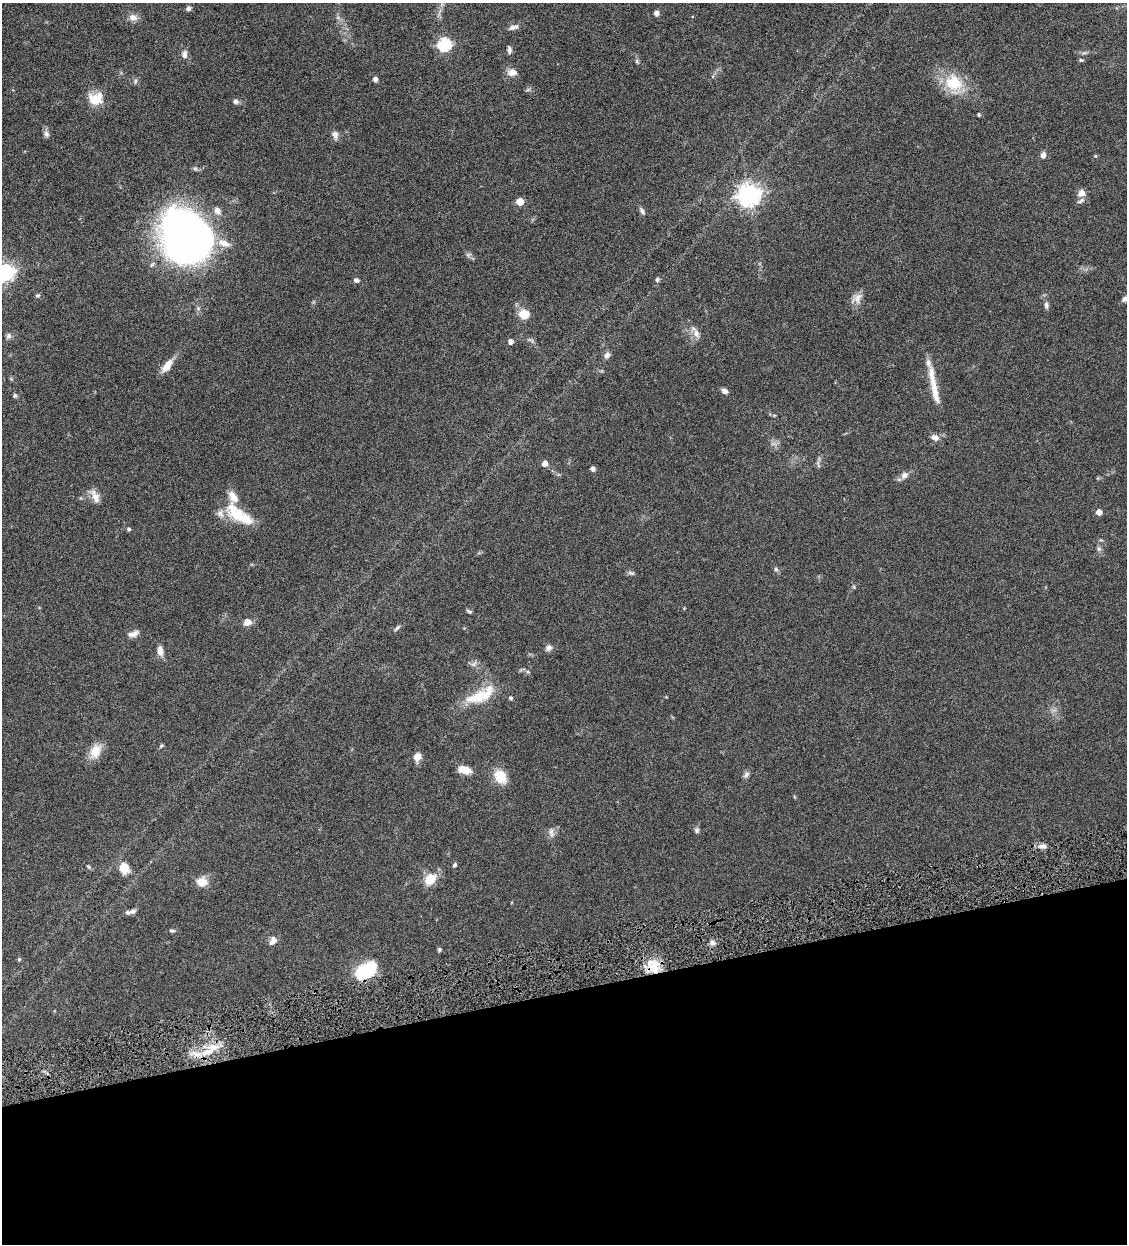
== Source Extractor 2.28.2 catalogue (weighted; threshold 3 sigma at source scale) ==
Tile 14 of 4 x 4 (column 2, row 4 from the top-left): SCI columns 1389-2513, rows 3-1244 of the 4911 x 4971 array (HDU 1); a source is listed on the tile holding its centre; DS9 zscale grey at full resolution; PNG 1129 x 1246 px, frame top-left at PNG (2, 3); no overlay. Shown black and unused: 20% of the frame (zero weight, under 4 of 8 exposures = <1% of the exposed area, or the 3 px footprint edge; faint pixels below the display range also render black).
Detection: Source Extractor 2.28.2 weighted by HDU 2 'WHT'; one run over the whole footprint, this tile lists its part. Background 0.0442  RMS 0.0037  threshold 0.0153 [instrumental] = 3 sigma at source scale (4.09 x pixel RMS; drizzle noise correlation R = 1.36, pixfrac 0.8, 0.05/0.05 arcsec/px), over >= 5 px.
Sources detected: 99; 2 too faint to see at this stretch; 1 inside a brighter object's white glare — not listed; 9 inside a brighter listed object's ellipse — not listed separately; the other 87 listed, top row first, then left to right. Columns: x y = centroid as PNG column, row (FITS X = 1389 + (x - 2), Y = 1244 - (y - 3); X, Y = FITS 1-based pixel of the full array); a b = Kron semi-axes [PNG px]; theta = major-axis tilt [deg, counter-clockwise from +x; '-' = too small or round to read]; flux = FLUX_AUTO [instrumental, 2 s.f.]
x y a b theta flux
188 8 7 7 - 0.89
656 13 7 6 - 1.1
133 17 12 9 -17 2.1
513 27 11 7 22 1.5
444 44 6 6 - 46
509 49 10 5 -85 0.99
1084 53 7 4 18 0.63
184 54 10 7 -89 1.7
1081 60 6 4 -2 0.54
637 61 7 4 -89 0.55
512 72 13 10 -2 2.4
375 79 5 5 - 1.2
135 81 7 4 89 0.62
954 83 28 22 -56 12
96 99 18 15 14 6.8
236 101 8 6 -6 0.96
979 115 4 4 - 0.44
46 134 9 7 -75 1.2
335 135 12 8 -77 1.5
1043 155 7 6 - 1.5
1095 156 5 4 - 0.39
1081 193 10 9 - 2.2
749 195 8 7 - 250
520 202 5 5 - 8.8
642 211 10 5 -60 1
189 237 50 43 -47 180
5 272 7 7 - 140
356 280 7 5 -15 0.96
657 280 6 5 - 0.77
38 295 6 5 - 0.58
857 298 18 10 42 2.7
1125 299 9 6 34 1.4
1046 305 9 5 -85 1.1
524 315 11 10 - 5.2
696 334 15 8 -64 2.3
8 336 9 7 75 1
510 342 4 4 - 2
607 355 8 7 - 1.4
167 366 18 8 53 3.7
725 391 8 5 -34 1.3
935 392 38 9 -78 5.9
15 395 6 5 - 0.63
935 437 10 7 -17 2
545 463 5 5 - 2.1
818 466 5 5 - 0.5
593 469 6 6 - 0.84
904 475 11 8 38 1.8
95 496 20 9 -63 2.9
1099 512 4 4 - 2.9
239 515 40 14 -35 13
129 529 5 4 - 0.64
1099 549 7 6 - 0.9
776 569 6 5 - 0.65
631 573 10 4 -18 0.72
854 587 6 3 -72 0.38
469 611 7 4 -28 0.62
247 622 10 8 26 2.4
397 628 11 4 47 0.77
133 634 14 7 15 1.9
548 648 8 7 - 1.4
160 651 10 6 -81 2.6
474 664 9 6 39 1.1
480 696 31 18 23 10
510 698 4 4 - 0.63
161 746 5 4 - 0.54
95 751 17 12 66 5.7
417 757 10 8 63 2.7
464 770 12 7 -12 5.4
746 774 9 7 57 1.1
500 777 13 10 -54 7.9
697 830 7 6 - 0.79
551 833 14 7 -80 1.5
1043 846 10 6 -2 1.6
455 865 5 5 - 0.68
88 867 7 4 -45 0.46
124 868 12 9 -78 4.9
430 879 11 8 44 7.5
202 882 13 11 -1 3.8
133 911 10 6 28 1.3
172 931 7 5 -2 0.64
273 941 11 8 61 2.1
712 943 7 6 - 1.4
439 949 4 4 - 0.67
19 959 5 4 - 0.51
653 966 21 15 -55 7.2
365 970 22 14 26 18
212 1048 19 13 34 7.1
Overlapping masked pixels (flux is a lower limit): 2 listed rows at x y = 653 966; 212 1048
Isophote crosses this tile's border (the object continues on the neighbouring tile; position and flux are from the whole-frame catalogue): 2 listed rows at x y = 5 272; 1125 299